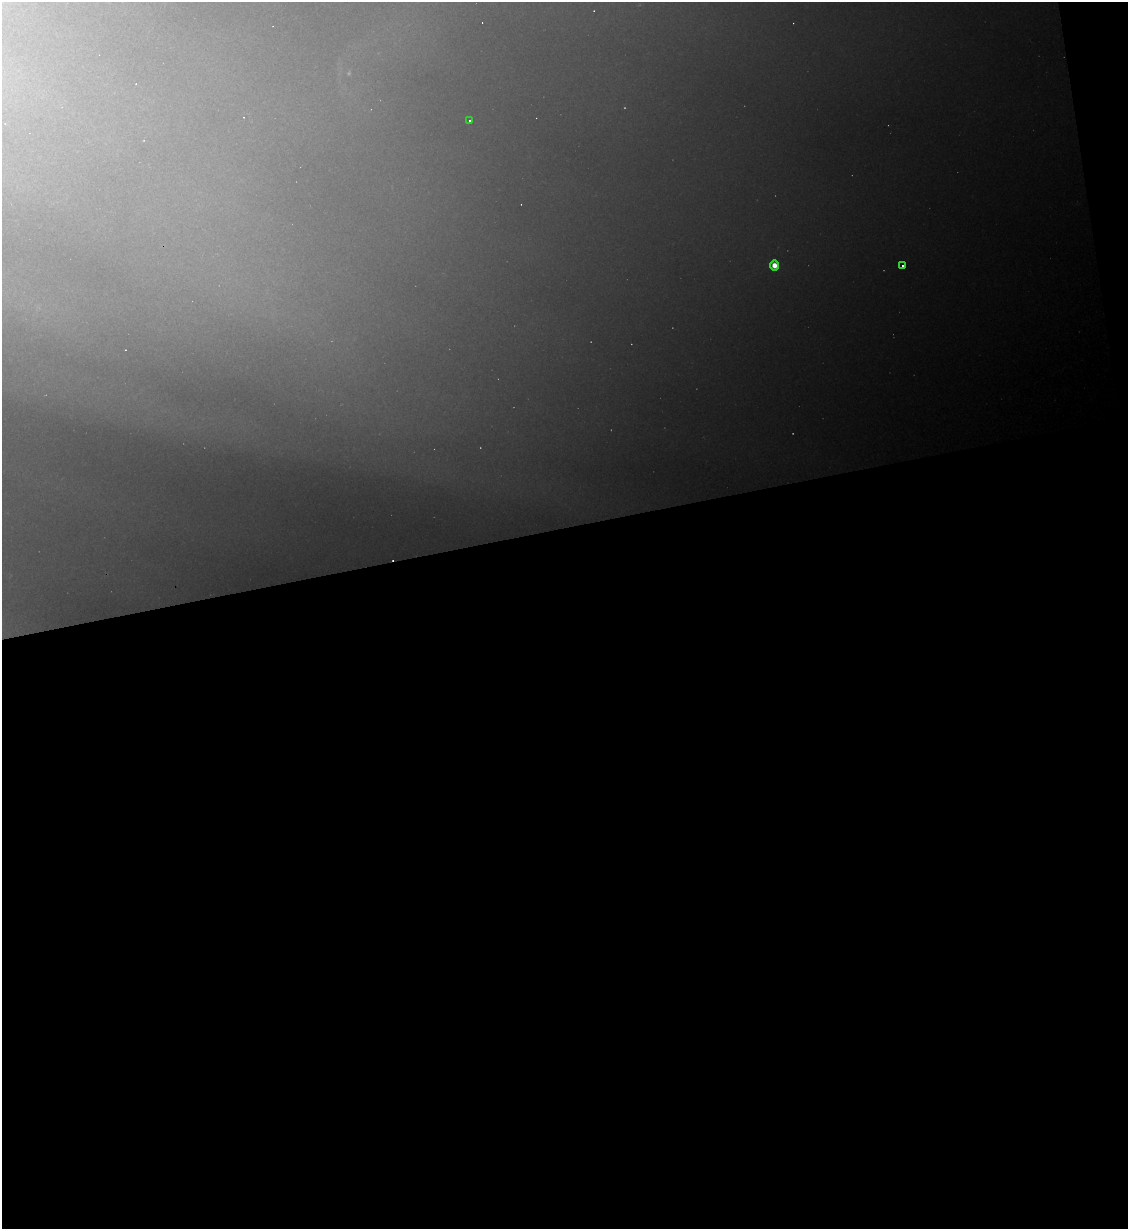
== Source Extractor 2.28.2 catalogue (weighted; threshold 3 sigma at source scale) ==
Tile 16 of 4 x 4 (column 4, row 4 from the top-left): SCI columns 3624-4749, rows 1-1227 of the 4885 x 4907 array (HDU 1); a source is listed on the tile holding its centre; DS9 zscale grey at full resolution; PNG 1130 x 1231 px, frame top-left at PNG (2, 2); each listed source drawn as its Kron ellipse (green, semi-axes under 4 px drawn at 4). Shown black and unused: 58% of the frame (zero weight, under 2 of 3 exposures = <1% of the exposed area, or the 3 px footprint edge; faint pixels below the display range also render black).
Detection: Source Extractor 2.28.2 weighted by HDU 2 'WHT'; one run over the whole footprint, this tile lists its part. Background 1.16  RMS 0.044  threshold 0.197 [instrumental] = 3 sigma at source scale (4.5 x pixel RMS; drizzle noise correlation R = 1.50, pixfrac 1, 0.05/0.05 arcsec/px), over >= 5 px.
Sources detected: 4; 1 cosmic-ray / hot-pixel residue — neither listed nor drawn; the other 3 listed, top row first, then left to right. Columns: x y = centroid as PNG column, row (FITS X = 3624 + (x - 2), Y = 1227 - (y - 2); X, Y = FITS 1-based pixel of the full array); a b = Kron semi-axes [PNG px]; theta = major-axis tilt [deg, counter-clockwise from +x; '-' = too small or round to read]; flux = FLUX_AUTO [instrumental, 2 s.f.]
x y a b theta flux
470 121 3 2 - 7.7
774 265 5 4 - 33
903 265 2 2 - 4.5